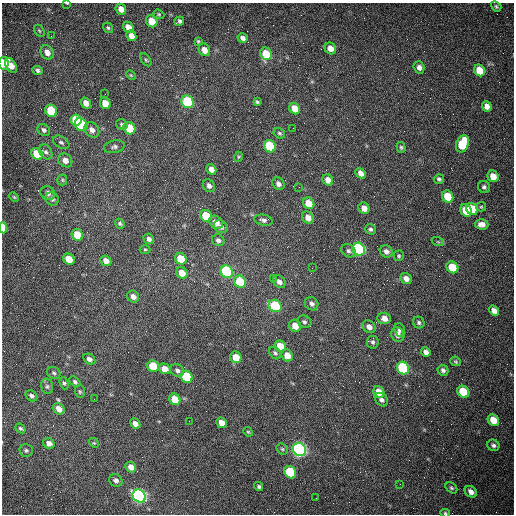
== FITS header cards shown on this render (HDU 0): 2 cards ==
NAXIS1  =                  512 /fastest changing axis
NAXIS2  =                  512 /next to fastest changing axis

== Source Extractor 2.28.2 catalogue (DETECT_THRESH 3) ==
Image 512 x 512 px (HDU 0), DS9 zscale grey, 1 PNG px = 1 image px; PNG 516 x 516 px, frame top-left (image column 1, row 512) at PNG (2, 3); each listed source drawn as its Kron ellipse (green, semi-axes under 4 px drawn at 4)
Background 1510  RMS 23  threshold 69.5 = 3 sigma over >= 5 px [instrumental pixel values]
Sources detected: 156; all 156 listed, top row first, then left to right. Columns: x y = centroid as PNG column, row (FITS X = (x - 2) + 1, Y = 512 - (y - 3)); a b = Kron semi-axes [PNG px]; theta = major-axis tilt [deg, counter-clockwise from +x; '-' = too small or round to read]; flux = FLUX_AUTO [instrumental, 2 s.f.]
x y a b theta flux
67 3 4 2 - 990
496 6 6 4 -41 2800
121 9 6 5 - 11000
159 14 5 4 - 2000
152 21 6 5 - 22000
179 21 5 4 - 3300
128 27 6 5 - 13000
108 28 5 4 - 2600
39 31 6 4 -57 2200
51 36 3 2 - 1500
131 36 5 4 - 9400
243 38 5 4 - 5200
198 41 4 3 - 1900
330 48 6 5 - 12000
204 50 6 5 - 12000
47 52 7 6 - 10000
266 54 6 5 - 41000
146 60 7 4 -54 2400
4 63 6 5 - 30000
11 66 8 5 -60 15000
419 67 6 5 - 6600
38 70 5 4 - 3300
480 70 6 5 - 33000
131 75 6 3 -44 1500
105 94 2 2 - 620
188 102 6 6 - 150000
257 102 4 3 - 2300
86 103 6 5 - 11000
105 103 6 5 - 22000
487 106 5 5 - 8100
295 109 6 5 - 20000
51 111 6 5 - 66000
76 120 6 5 - 46000
122 124 6 5 - 2900
81 125 7 5 -46 110000
129 128 6 5 - 51000
293 128 2 2 - 580
44 130 7 5 -45 4700
92 130 8 6 -49 7900
279 133 6 5 - 2700
61 142 9 5 -32 3800
462 144 9 6 70 69000
270 146 6 5 - 110000
114 147 10 6 11 4600
401 147 5 4 - 2500
46 152 8 6 -58 4200
37 154 6 5 - 33000
238 157 5 3 - 1400
65 160 7 6 - 10000
211 169 5 4 - 8700
361 173 6 4 -47 9200
493 176 6 5 - 16000
439 179 5 4 - 3200
62 180 5 5 - 2100
328 180 6 5 - 10000
278 184 7 5 -44 5800
209 186 7 5 -57 5600
299 187 2 2 - 950
484 187 6 6 - 3500
48 193 7 6 - 6600
14 197 5 3 - 1600
448 197 6 5 - 39000
52 199 7 6 - 4100
309 203 6 5 - 26000
481 207 5 4 - 2000
364 208 6 5 - 11000
472 209 6 5 - 50000
466 210 6 5 - 41000
206 216 6 5 - 42000
308 218 6 5 - 11000
263 220 9 5 -11 4600
216 222 7 6 - 12000
120 224 5 4 - 2500
482 224 7 5 -5 8600
221 227 7 6 - 5300
3 228 6 3 -86 41000
370 229 5 5 - 3600
77 235 6 5 - 36000
149 239 5 5 - 4900
218 240 6 5 - 4300
438 242 6 4 -19 2100
145 249 5 3 - 1700
359 249 7 6 - 280000
348 251 8 6 -34 4200
386 251 7 6 - 6400
399 256 5 5 - 2200
69 259 6 5 - 31000
181 259 6 5 - 41000
106 261 6 5 - 11000
452 267 6 5 - 43000
312 268 2 2 - 790
227 272 6 6 - 200000
182 273 6 5 - 16000
273 278 2 2 - 880
406 279 6 5 - 9000
240 282 6 5 - 51000
279 282 7 5 -44 7100
133 296 6 5 - 7900
312 304 7 6 - 5300
275 306 7 6 - 110000
494 311 5 4 - 8000
384 318 7 5 -2 12000
304 322 7 6 - 3600
419 322 6 5 - 3000
295 326 6 5 - 15000
369 327 7 6 - 8500
400 330 7 5 -69 4900
398 335 7 6 - 8700
373 342 6 6 - 3400
280 346 6 5 - 26000
426 352 5 4 - 6500
275 353 7 5 -51 3100
287 355 6 5 - 17000
236 357 6 5 - 21000
89 359 6 5 - 6100
456 361 5 4 - 2100
153 366 6 5 - 50000
403 368 6 6 - 170000
165 369 6 5 - 17000
177 370 7 6 - 5000
443 370 6 5 - 4000
54 373 7 5 -32 3100
187 377 6 5 - 100000
75 382 6 4 -40 3100
64 383 6 4 -70 2500
47 386 8 6 -75 3700
80 392 6 5 - 2400
379 392 6 5 - 20000
463 392 6 5 - 49000
31 396 6 5 - 4300
94 399 2 2 - 640
175 399 6 5 - 28000
381 400 7 6 - 5200
59 409 6 5 - 13000
493 420 6 5 - 26000
189 421 2 2 - 680
221 423 5 5 - 13000
135 424 5 4 - 8100
20 428 5 4 - 2600
248 432 5 4 - 1800
49 443 6 5 - 8400
94 443 5 4 - 2000
493 445 6 5 - 3900
282 449 6 5 - 2300
299 449 7 6 - 720000
26 450 7 6 - 3100
131 467 6 5 - 13000
290 472 6 5 - 93000
116 480 7 6 - 5200
400 484 2 2 - 730
259 486 5 4 - 2800
451 488 6 4 -41 2600
471 492 6 5 - 8400
139 496 7 6 - 590000
316 498 2 2 - 3500
445 513 5 3 - 2100
At the frame edge (FLAGS 8, measured only in part): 4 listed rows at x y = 67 3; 4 63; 3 228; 445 513